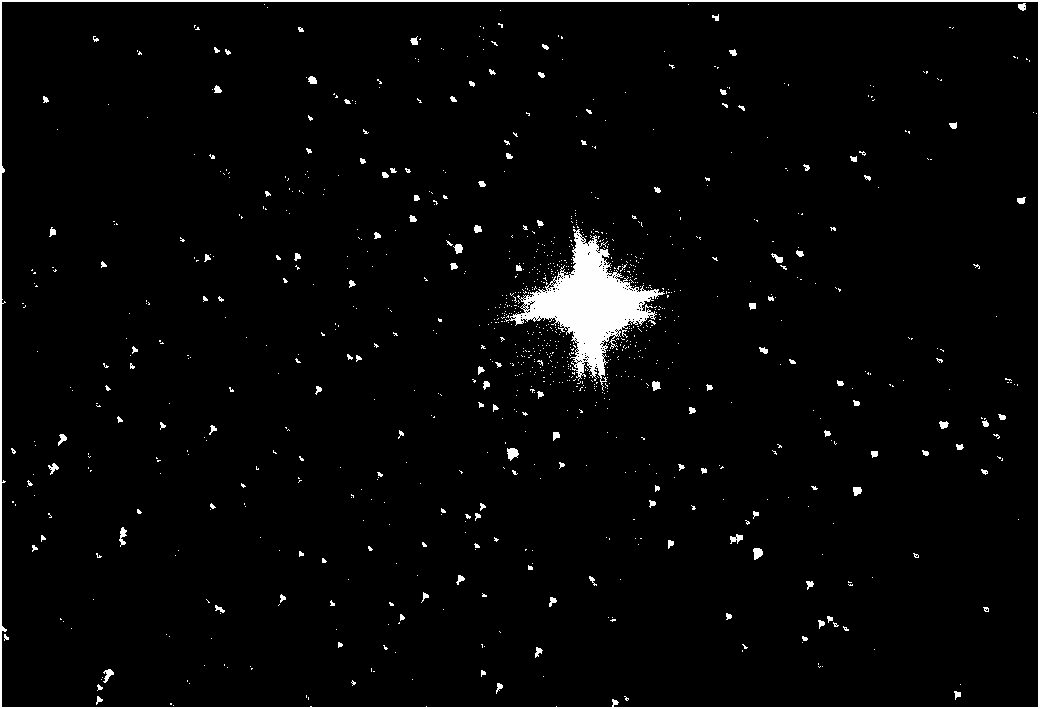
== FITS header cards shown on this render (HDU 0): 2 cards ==
NAXIS1  =                 2072
NAXIS2  =                 1410

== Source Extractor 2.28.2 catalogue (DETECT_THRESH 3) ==
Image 2072 x 1410 px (HDU 0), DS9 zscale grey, zoomed out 1/2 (1 PNG px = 2 x 2 image px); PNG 1040 x 709 px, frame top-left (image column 1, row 1410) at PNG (2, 2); no overlay
Background 80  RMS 28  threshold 83.2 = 3 sigma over >= 5 px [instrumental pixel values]
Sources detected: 5; all 5 listed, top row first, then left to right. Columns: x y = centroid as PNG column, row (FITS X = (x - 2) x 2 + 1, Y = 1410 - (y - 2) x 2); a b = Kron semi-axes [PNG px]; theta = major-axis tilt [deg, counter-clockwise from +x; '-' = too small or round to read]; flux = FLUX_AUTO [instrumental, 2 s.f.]
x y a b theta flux
589 304 32 31 - 440000
656 385 9 6 -39 17000
513 452 10 9 - 36000
857 490 7 3 82 9600
757 552 11 8 -30 34000